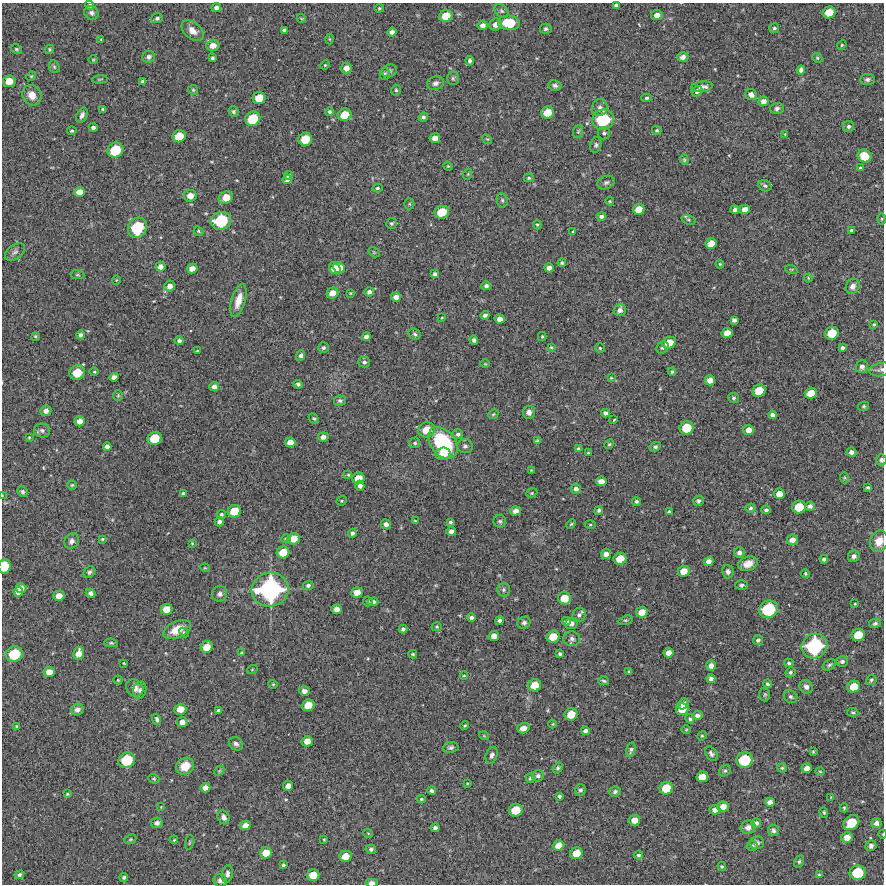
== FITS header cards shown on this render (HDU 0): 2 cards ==
NAXIS1  =                  882 /Length X axis
NAXIS2  =                  882 /Length Y axis

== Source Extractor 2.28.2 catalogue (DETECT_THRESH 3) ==
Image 882 x 882 px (HDU 0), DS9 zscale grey, 1 PNG px = 1 image px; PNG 886 x 886 px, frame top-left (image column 1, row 882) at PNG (2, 3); each listed source drawn as its Kron ellipse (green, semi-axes under 4 px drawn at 4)
Background 11600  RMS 270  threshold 802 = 3 sigma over >= 5 px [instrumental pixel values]
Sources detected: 421; all 421 listed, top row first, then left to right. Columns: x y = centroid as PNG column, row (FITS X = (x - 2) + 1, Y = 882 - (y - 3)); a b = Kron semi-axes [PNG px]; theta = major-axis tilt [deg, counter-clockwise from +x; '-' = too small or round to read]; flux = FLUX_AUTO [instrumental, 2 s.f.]
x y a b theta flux
90 5 4 4 - 3.6e+04
616 5 4 3 - 3.9e+04
216 7 5 4 - 5.2e+04
379 8 5 4 - 2.3e+04
501 11 8 5 -41 3.7e+04
829 12 6 6 - 2.9e+05
91 13 7 6 - 5.7e+04
657 15 6 5 - 1.2e+05
446 16 7 6 - 2.7e+05
157 18 6 5 - 4.3e+04
301 18 4 3 - 1.5e+04
509 23 11 7 -6 6.0e+05
483 25 5 4 - 8.3e+04
496 25 6 5 - 1.0e+05
774 28 5 4 - 3.2e+04
546 29 6 5 - 3.6e+04
284 30 4 3 - 3.4e+04
192 31 12 8 -39 1.4e+05
392 32 5 4 - 7.3e+04
329 39 5 3 - 1.5e+04
101 40 3 2 - 1.4e+04
842 45 5 4 - 2.2e+04
213 46 6 5 - 1.4e+05
16 49 6 4 -32 2.7e+04
49 49 5 4 - 2.3e+04
149 57 6 6 - 5.0e+04
683 57 5 5 - 8.6e+04
212 58 3 3 - 2.9e+04
817 58 5 4 - 2.6e+04
93 60 5 3 - 1.5e+04
470 61 5 4 - 5.0e+04
325 65 5 4 - 1.9e+04
54 67 6 5 - 3.3e+04
346 68 5 5 - 1.2e+05
801 70 4 4 - 6.2e+04
389 71 8 6 21 3.9e+04
385 74 6 5 - 3.4e+04
31 76 5 4 - 2.0e+04
453 78 7 5 -89 3.7e+04
100 79 7 3 5 1.8e+04
867 79 7 5 6 4.7e+04
9 81 6 6 - 2.1e+05
142 81 4 3 - 3.1e+04
435 83 9 6 19 6.4e+04
555 86 7 5 -14 4.6e+04
702 87 11 5 7 9.9e+04
193 90 5 5 - 2.5e+04
396 90 5 4 - 2.6e+04
697 91 5 5 - 6.2e+04
32 95 10 9 - 2.0e+05
751 95 6 5 - 8.8e+04
259 98 6 6 - 2.8e+05
647 98 5 4 - 2.5e+04
763 101 5 5 - 9.1e+04
600 108 8 7 - 6.8e+04
777 108 7 5 15 4.3e+04
103 109 3 3 - 2.7e+04
234 111 5 5 - 3.0e+04
329 112 4 4 - 3.1e+04
547 112 6 6 - 2.8e+05
82 115 8 5 66 6.1e+04
345 115 7 6 - 3.3e+05
423 117 5 4 - 4.1e+04
253 119 8 7 - 5.1e+05
603 120 11 10 - 9.7e+05
848 126 6 5 - 3.8e+04
93 127 4 4 - 5.4e+04
657 130 5 3 - 2.4e+04
72 131 4 4 - 2.5e+04
578 131 6 5 - 2.7e+04
604 133 6 6 - 4.2e+04
785 134 3 3 - 1.6e+04
179 136 7 6 - 3.2e+05
435 138 5 5 - 1.3e+05
305 139 7 6 - 3.9e+05
487 139 5 4 - 2.1e+04
596 145 8 5 76 4.1e+04
115 150 8 7 - 5.7e+05
864 156 7 6 - 3.3e+05
684 160 5 4 - 2.2e+04
448 166 5 4 - 2.0e+04
860 168 3 3 - 1.8e+04
468 174 5 3 - 1.7e+04
289 176 4 4 - 3.9e+04
529 178 5 4 - 2.5e+04
287 179 4 4 - 5.4e+04
606 182 9 6 23 5.0e+04
765 186 7 5 -25 3.7e+04
377 188 5 4 - 3.0e+04
80 192 5 5 - 1.7e+05
190 196 6 6 - 1.5e+05
226 198 7 6 - 2.4e+05
502 200 7 5 -76 3.7e+04
610 201 4 3 - 2.1e+04
409 204 5 5 - 2.3e+04
639 209 6 5 - 2.0e+05
745 209 5 4 - 1.2e+05
735 210 4 4 - 4.8e+04
442 212 7 6 - 4.0e+05
601 216 5 4 - 5.1e+04
882 219 5 3 - 1.9e+04
688 220 7 4 -20 2.7e+04
221 221 10 8 16 8.6e+05
392 223 6 5 - 3.0e+04
537 225 5 4 - 2.3e+04
137 228 10 9 - 8.5e+05
852 230 3 3 - 3.1e+04
198 231 5 4 - 2.1e+04
573 232 4 4 - 1.5e+04
711 243 6 5 - 1.8e+05
15 252 11 7 35 6.9e+04
374 252 6 4 -31 2.0e+04
562 263 4 4 - 2.4e+04
720 264 4 3 - 1.8e+04
160 267 5 5 - 9.5e+04
335 268 6 5 - 2.2e+05
339 268 6 5 - 2.4e+05
549 268 4 4 - 6.7e+04
192 269 5 4 - 1.3e+05
791 269 6 4 -18 2.3e+04
435 274 4 4 - 4.7e+04
77 275 7 3 -8 2.1e+04
808 278 4 4 - 1.8e+04
116 280 5 3 - 1.3e+04
169 286 5 5 - 1.0e+05
486 286 5 4 - 4.8e+04
853 286 8 6 59 9.2e+04
369 292 5 4 - 5.7e+04
332 293 6 5 - 1.7e+05
350 293 4 3 - 1.7e+04
396 297 5 4 - 9.1e+04
238 301 17 7 73 2.1e+05
620 310 6 6 - 8.4e+04
485 315 4 4 - 4.9e+04
442 317 3 2 - 1.6e+04
500 319 5 4 - 9.9e+04
734 320 4 4 - 5.6e+04
874 324 3 3 - 1.9e+04
727 333 5 5 - 1.7e+05
832 333 7 6 - 3.9e+05
415 334 6 5 - 3.6e+04
80 335 4 4 - 4.5e+04
35 336 3 3 - 2.0e+04
366 337 4 4 - 6.7e+04
542 337 4 4 - 2.0e+04
474 340 4 4 - 4.2e+04
179 341 4 4 - 4.7e+04
669 343 7 5 24 2.7e+05
551 347 4 3 - 1.8e+04
323 348 5 5 - 3.5e+04
600 348 5 5 - 2.3e+04
662 348 7 5 42 4.2e+04
842 348 4 3 - 3.7e+04
197 351 3 3 - 2.4e+04
301 355 5 4 - 5.5e+04
364 362 6 5 - 4.6e+04
485 364 5 3 - 1.5e+04
862 367 6 6 - 7.4e+04
881 369 12 6 11 6.3e+04
94 372 4 3 - 1.7e+04
672 372 4 3 - 2.8e+04
77 373 8 7 - 3.7e+05
114 377 5 4 - 6.9e+04
611 378 4 4 - 1.8e+04
710 380 5 5 - 1.4e+05
298 384 5 4 - 4.1e+04
214 387 5 4 - 9.3e+04
759 391 7 6 - 3.3e+05
811 393 6 5 - 2.4e+05
118 395 5 4 - 2.2e+04
733 398 5 5 - 3.2e+04
340 401 6 5 - 4.0e+04
864 406 5 4 - 2.9e+04
46 411 5 5 - 8.7e+04
529 412 6 6 - 8.4e+04
605 413 4 4 - 5.7e+04
493 414 5 4 - 2.3e+04
772 415 4 4 - 5.9e+04
314 418 6 4 -47 2.9e+04
614 420 3 2 - 1.6e+04
80 421 5 5 - 1.2e+05
687 428 7 6 - 4.2e+05
42 430 8 7 - 5.5e+04
426 430 8 7 - 3.2e+05
748 430 5 5 - 1.3e+05
458 434 5 5 - 4.1e+04
29 437 3 3 - 1.6e+04
323 437 5 4 - 7.9e+04
154 438 7 6 - 4.2e+05
537 441 4 3 - 2.3e+04
290 442 5 5 - 1.4e+05
415 443 5 5 - 3.4e+04
443 443 18 12 -52 1.6e+06
609 444 5 4 - 2.4e+04
465 446 7 7 - 5.0e+04
107 447 4 4 - 7.4e+04
655 447 5 4 - 4.0e+04
579 449 4 3 - 4.7e+04
851 452 5 4 - 7.1e+04
588 453 3 3 - 1.9e+04
443 454 7 6 - 2.4e+05
881 460 6 5 - 4.2e+04
531 470 4 4 - 1.5e+04
348 475 4 4 - 2.0e+04
358 478 6 5 - 2.4e+05
844 478 5 4 - 2.1e+04
601 481 5 4 - 1.1e+05
72 485 5 5 - 2.3e+04
360 486 5 4 - 7.4e+04
868 488 4 3 - 2.9e+04
576 489 5 5 - 6.6e+04
22 492 5 5 - 3.8e+04
532 493 6 4 22 2.5e+04
183 494 4 3 - 3.7e+04
779 494 5 5 - 1.7e+05
2 496 4 2 - 1.0e+04
342 501 5 4 - 2.3e+04
636 501 5 4 - 3.2e+04
699 501 5 5 - 4.6e+04
810 506 5 4 - 5.7e+04
799 507 7 6 - 3.8e+05
751 508 5 4 - 3.4e+04
599 510 4 4 - 3.9e+04
766 510 4 4 - 4.2e+04
234 511 7 6 - 3.4e+05
515 511 5 4 - 1.1e+05
669 512 4 3 - 3.7e+04
221 514 4 4 - 3.7e+04
415 521 4 3 - 1.8e+04
500 521 6 6 - 4.0e+04
219 522 4 4 - 5.5e+04
450 522 3 3 - 3.0e+04
386 524 5 5 - 7.9e+04
571 524 5 4 - 2.3e+04
590 525 5 3 - 1.9e+04
451 531 4 4 - 8.3e+04
352 533 4 4 - 3.9e+04
286 538 5 4 - 2.4e+04
102 539 3 3 - 1.9e+04
294 539 6 5 - 2.4e+05
792 540 6 5 - 1.1e+05
71 541 8 6 50 6.9e+04
879 541 11 9 73 1.9e+05
192 543 4 4 - 1.7e+04
283 552 6 6 - 2.8e+05
739 553 5 5 - 7.4e+04
606 554 5 4 - 9.7e+04
854 556 6 5 - 5.7e+04
620 559 6 5 - 3.1e+05
824 559 4 3 - 3.9e+04
709 561 5 4 - 9.8e+04
748 564 10 7 21 1.6e+05
4 566 7 6 - 4.5e+05
205 568 5 3 - 1.4e+04
684 571 6 5 - 1.9e+05
89 572 6 5 - 4.2e+04
728 572 7 5 -79 5.2e+04
805 574 4 4 - 2.3e+04
308 585 5 4 - 4.3e+04
741 585 6 5 - 3.4e+04
21 588 5 5 - 1.4e+05
270 590 18 17 - 2.7e+06
503 590 7 6 - 3.9e+04
18 592 5 4 - 1.1e+05
357 592 5 5 - 1.7e+05
91 593 5 4 - 5.7e+04
220 594 8 7 - 6.6e+04
59 596 5 5 - 1.5e+05
564 598 6 6 - 2.8e+05
368 601 5 5 - 2.4e+04
373 602 5 4 - 4.9e+04
855 604 3 2 - 1.3e+04
166 609 6 5 - 2.0e+05
336 609 5 4 - 1.2e+05
769 609 10 8 28 9.0e+05
642 612 6 5 - 1.9e+05
579 615 7 6 - 5.4e+04
471 617 4 4 - 5.0e+04
625 620 7 4 17 2.9e+04
500 621 4 4 - 5.1e+04
566 621 4 4 - 4.2e+04
524 623 7 5 30 5.0e+04
571 623 6 5 - 8.0e+04
875 623 6 4 13 3.5e+04
437 627 5 4 - 2.3e+04
403 629 4 4 - 4.9e+04
177 630 14 8 24 3.2e+05
184 633 5 4 - 2.5e+04
858 635 7 6 - 3.4e+05
494 636 5 5 - 1.3e+05
553 637 6 6 - 2.9e+05
572 639 8 7 - 6.5e+04
758 640 5 5 - 4.9e+04
111 643 7 4 -8 2.6e+04
814 646 13 12 - 1.5e+06
207 647 6 5 - 2.3e+05
78 653 6 5 - 1.5e+05
241 653 4 3 - 2.0e+04
669 653 5 4 - 1.2e+05
14 654 8 7 - 6.2e+05
413 654 4 3 - 2.4e+04
560 654 4 3 - 2.8e+04
842 661 6 5 - 5.1e+04
124 663 4 3 - 1.8e+04
789 663 5 3 - 2.9e+04
829 665 7 5 33 3.5e+04
711 666 5 5 - 8.8e+04
252 670 5 3 - 1.4e+04
629 671 3 3 - 1.8e+04
49 672 5 5 - 1.7e+05
790 672 5 4 - 3.1e+04
464 676 4 3 - 1.5e+04
711 679 4 4 - 7.1e+04
118 680 4 4 - 1.9e+04
871 680 5 4 - 3.2e+04
604 681 5 3 - 2.6e+04
273 684 4 4 - 2.0e+04
767 684 4 4 - 3.3e+04
535 685 6 6 - 3.0e+05
806 687 7 6 - 6.7e+04
854 687 6 5 - 2.8e+05
135 688 9 8 - 1.2e+05
140 690 8 6 73 5.3e+04
304 691 5 4 - 8.9e+04
765 694 7 5 89 3.2e+04
791 697 7 6 - 3.9e+04
683 704 6 5 - 1.1e+05
308 705 6 5 - 2.5e+05
180 709 6 5 - 2.0e+05
682 709 6 5 - 2.6e+05
77 710 6 5 - 7.2e+04
218 711 4 4 - 4.7e+04
853 712 6 4 -5 2.6e+04
571 714 6 6 - 3.0e+05
697 715 5 4 - 6.1e+04
157 719 5 3 - 4.2e+04
690 719 5 4 - 3.3e+04
182 722 5 5 - 1.1e+05
553 724 4 3 - 1.4e+04
16 726 3 2 - 1.7e+04
465 726 4 3 - 2.1e+04
523 728 6 5 - 1.3e+05
686 730 5 3 - 1.5e+04
585 731 4 3 - 5.1e+04
484 736 5 3 - 1.4e+04
702 736 5 4 - 2.1e+04
307 741 5 5 - 1.7e+05
236 744 7 6 - 5.7e+04
451 747 8 5 8 4.4e+04
631 750 7 4 76 4.2e+04
813 752 3 2 - 1.6e+04
711 754 8 5 -55 5.2e+04
492 755 8 5 71 5.8e+04
127 760 8 7 - 6.6e+05
744 760 8 7 - 6.8e+05
185 766 9 8 - 2.8e+05
558 768 6 4 52 3.1e+04
782 768 5 4 - 2.5e+04
807 768 5 5 - 1.3e+05
219 771 6 4 45 2.5e+04
725 771 6 5 - 3.2e+04
820 771 5 3 - 1.6e+04
538 776 6 5 - 5.0e+04
702 777 6 5 - 2.1e+05
530 778 5 4 - 2.7e+04
154 779 5 4 - 2.3e+04
467 783 4 3 - 1.5e+04
288 786 5 4 - 1.1e+05
205 788 5 4 - 1.1e+05
666 788 7 6 - 3.6e+05
580 790 6 5 - 4.6e+04
432 791 4 4 - 3.7e+04
615 792 6 5 - 4.0e+04
67 794 3 3 - 1.8e+04
559 796 3 3 - 3.3e+04
831 797 3 3 - 1.0e+04
421 799 4 3 - 2.3e+04
770 802 5 4 - 8.1e+04
161 807 3 3 - 1.1e+04
723 807 6 5 - 1.8e+05
844 808 4 4 - 2.1e+04
516 810 7 6 - 3.7e+05
715 810 5 4 - 1.0e+05
824 812 5 4 - 2.3e+04
224 817 7 5 -63 6.8e+04
634 820 6 5 - 1.7e+05
157 823 6 5 - 7.2e+04
756 823 5 5 - 5.9e+04
851 823 8 6 40 4.6e+05
876 823 5 5 - 6.5e+04
245 825 5 4 - 1.4e+05
748 827 7 6 - 9.4e+04
435 828 4 3 - 4.6e+04
773 830 6 5 - 4.4e+04
368 833 5 3 - 1.4e+04
883 834 5 3 - 1.5e+04
847 837 5 5 - 1.5e+05
130 839 6 4 22 2.5e+04
174 840 4 3 - 1.9e+04
324 840 4 4 - 1.4e+04
189 842 8 3 81 2.7e+04
757 843 7 6 - 5.3e+04
558 845 6 5 - 1.8e+05
752 846 5 5 - 3.9e+04
871 846 5 5 - 5.7e+04
371 849 5 4 - 3.8e+04
266 853 6 5 - 2.4e+05
576 853 6 5 - 2.7e+05
638 855 4 4 - 3.4e+04
345 856 6 5 - 2.2e+05
799 862 7 4 63 2.8e+04
283 865 4 3 - 2.8e+04
722 866 4 4 - 2.5e+04
858 873 8 7 - 5.8e+05
227 874 8 5 82 6.4e+04
19 875 5 4 - 4.5e+04
313 875 6 6 - 2.6e+05
819 875 3 3 - 1.7e+04
124 877 4 4 - 3.4e+04
220 880 7 6 - 7.6e+04
372 883 6 4 0 1.1e+05
At the frame edge (FLAGS 8, measured only in part): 8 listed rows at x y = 616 5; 881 369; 881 460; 2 496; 879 541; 4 566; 883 834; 372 883